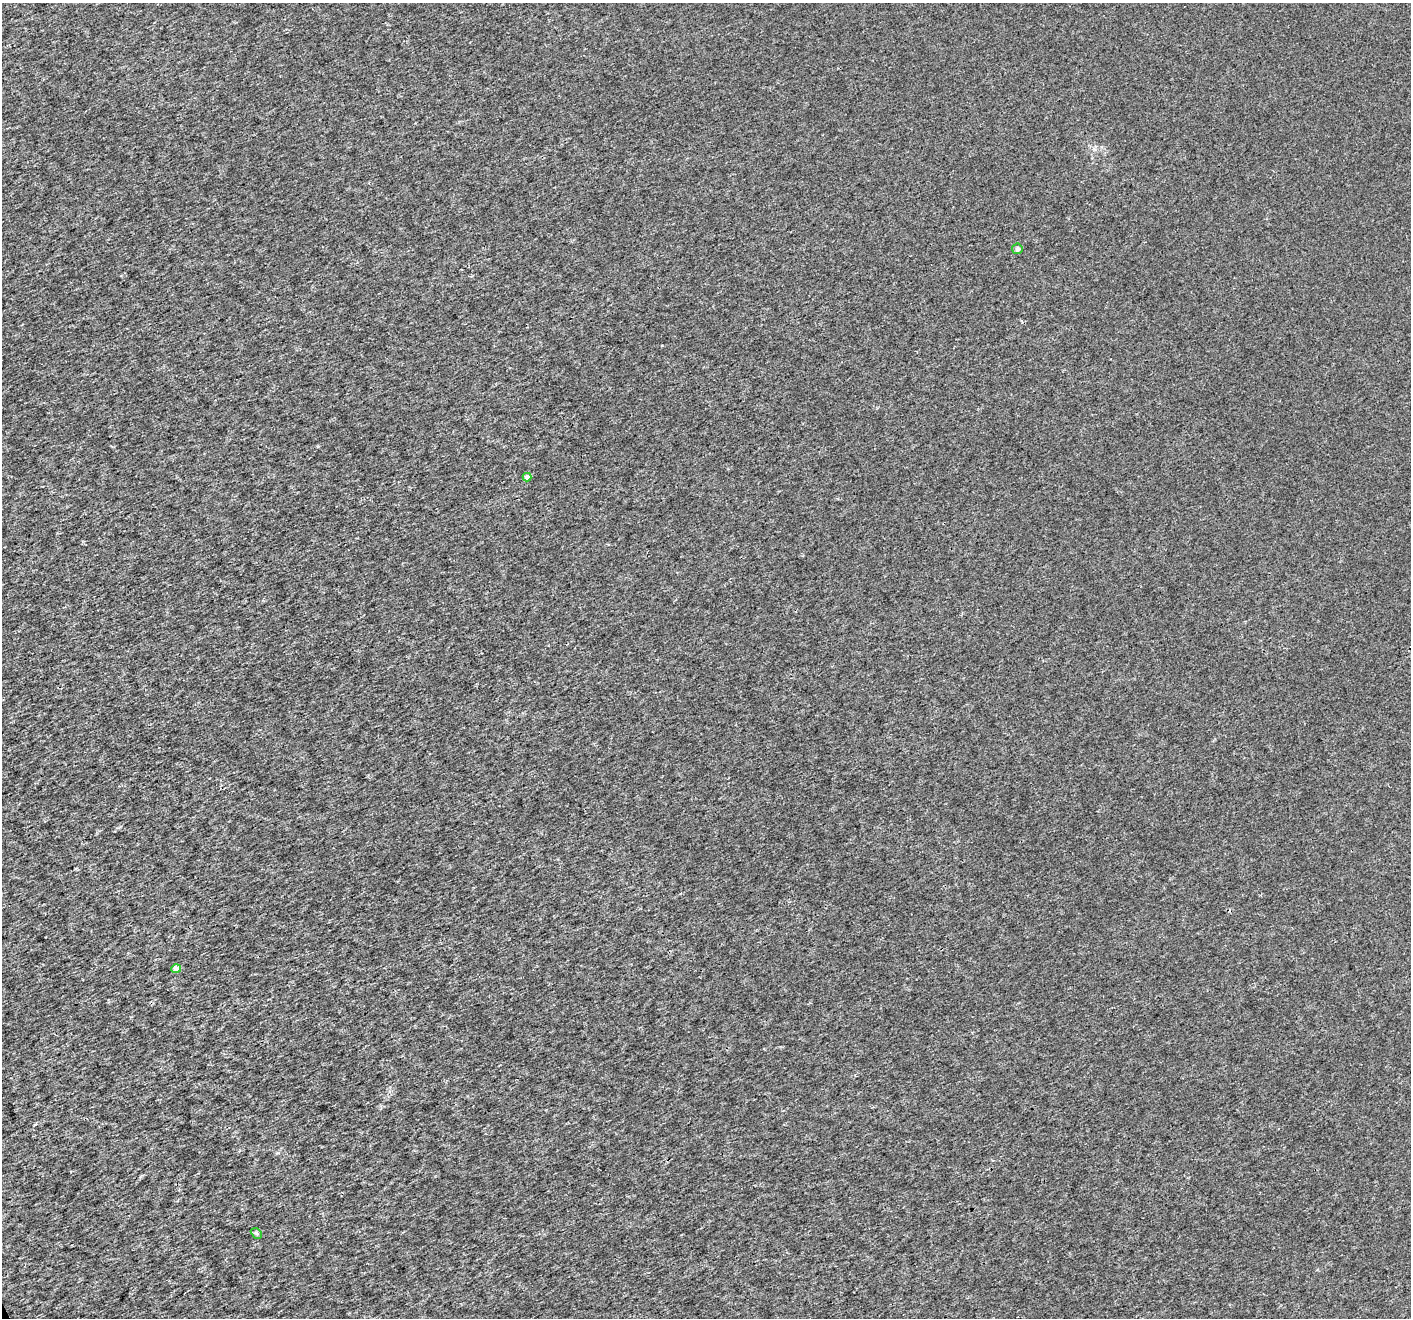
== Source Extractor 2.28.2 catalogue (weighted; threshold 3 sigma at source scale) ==
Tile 7 of 4 x 4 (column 3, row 2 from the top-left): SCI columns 2826-4234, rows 2783-4098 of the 5646 x 5506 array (HDU 1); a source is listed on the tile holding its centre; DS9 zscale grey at full resolution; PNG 1413 x 1320 px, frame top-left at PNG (2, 3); each listed source drawn as its Kron ellipse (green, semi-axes under 4 px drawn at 4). Shown black and unused: <1% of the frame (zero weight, under 3 of 4 exposures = <1% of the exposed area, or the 3 px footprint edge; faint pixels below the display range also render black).
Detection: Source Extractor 2.28.2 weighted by HDU 2 'WHT'; one run over the whole footprint, this tile lists its part. Background 2.14e-04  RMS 0.0019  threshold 0.00846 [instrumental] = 3 sigma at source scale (4.5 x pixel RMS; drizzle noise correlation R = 1.50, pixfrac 1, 0.0396/0.0396 arcsec/px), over >= 5 px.
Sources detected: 4; all 4 listed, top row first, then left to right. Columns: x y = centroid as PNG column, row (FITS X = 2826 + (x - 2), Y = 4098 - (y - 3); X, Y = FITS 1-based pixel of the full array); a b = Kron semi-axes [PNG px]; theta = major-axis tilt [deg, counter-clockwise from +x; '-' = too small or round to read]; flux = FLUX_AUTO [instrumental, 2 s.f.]
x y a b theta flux
1017 249 5 5 - 0.65
527 477 4 4 - 0.71
176 969 4 4 - 1.3
256 1233 6 4 -44 0.3